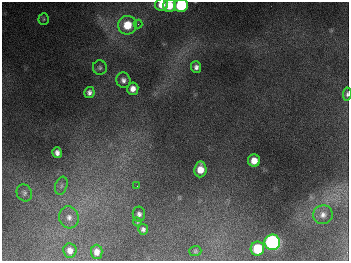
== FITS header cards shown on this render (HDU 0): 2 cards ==
NAXIS1  =                  347
NAXIS2  =                  259

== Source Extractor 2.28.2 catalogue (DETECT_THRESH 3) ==
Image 347 x 259 px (HDU 0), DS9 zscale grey, 1 PNG px = 1 image px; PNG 351 x 263 px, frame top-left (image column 1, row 259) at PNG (2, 2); each listed source drawn as its Kron ellipse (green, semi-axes under 4 px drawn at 4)
Background 675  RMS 50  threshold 149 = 3 sigma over >= 5 px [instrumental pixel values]
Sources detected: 28; all 28 listed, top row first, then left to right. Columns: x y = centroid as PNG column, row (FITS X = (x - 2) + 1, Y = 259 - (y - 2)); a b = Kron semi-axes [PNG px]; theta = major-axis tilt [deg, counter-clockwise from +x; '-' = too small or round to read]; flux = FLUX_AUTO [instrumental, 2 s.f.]
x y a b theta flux
161 5 6 6 - 4.2e+04
181 5 7 6 - 2.5e+05
169 6 6 6 - 6.3e+04
44 19 5 5 - 4.8e+03
138 24 4 4 - 4.7e+03
127 25 9 9 - 8.8e+04
196 67 6 5 - 1.3e+04
100 68 7 7 - 8.0e+03
123 80 8 7 - 1.4e+04
133 89 6 5 - 2.3e+04
89 92 5 5 - 1.3e+04
347 94 7 4 84 7.3e+03
57 153 5 5 - 1.5e+04
254 161 6 6 - 3.4e+04
200 169 8 6 85 4.2e+04
61 186 9 6 71 1.2e+04
137 186 3 3 - 2.0e+03
24 193 9 7 -63 1.1e+04
139 214 7 6 - 1.3e+04
323 215 10 9 - 2.0e+04
69 217 11 9 -73 2.4e+04
137 222 4 3 - 3.6e+03
143 229 5 5 - 9.5e+03
272 242 8 7 - 1.1e+06
257 249 7 6 - 1.2e+05
70 250 7 6 - 2.1e+04
195 251 6 5 - 4.9e+03
97 252 7 6 - 2.1e+04
At the frame edge (FLAGS 8, measured only in part): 4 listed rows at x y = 161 5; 181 5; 169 6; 347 94